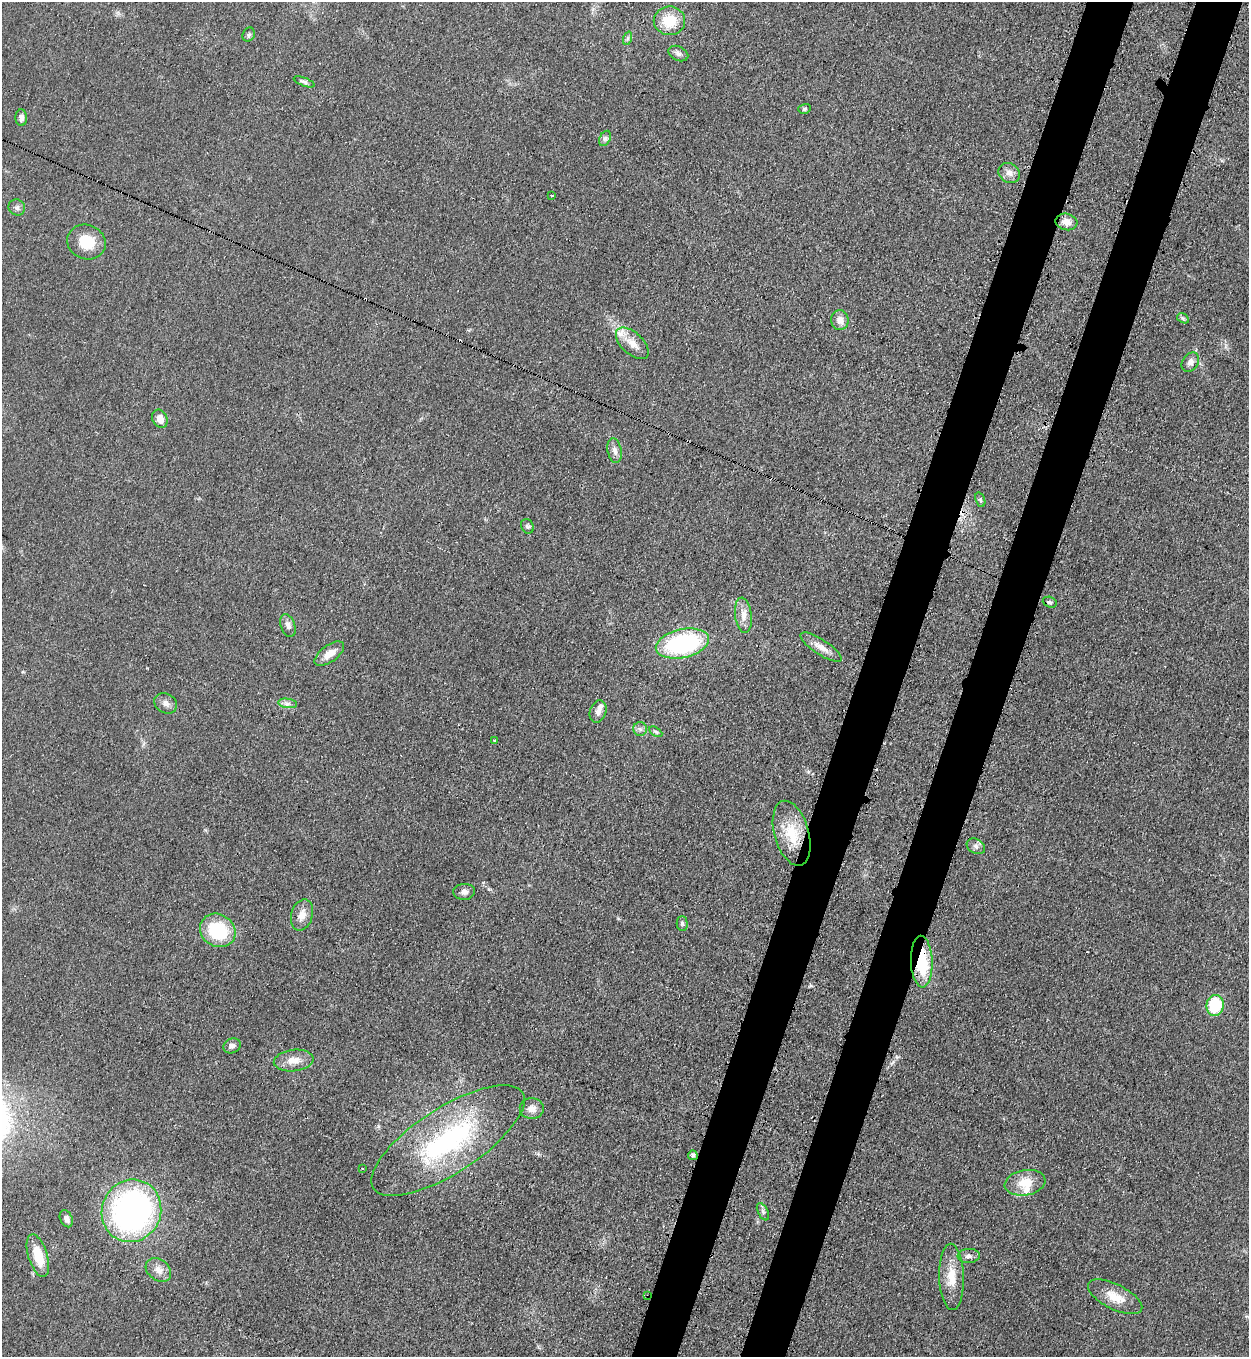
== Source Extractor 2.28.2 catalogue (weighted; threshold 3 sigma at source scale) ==
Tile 10 of 4 x 4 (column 2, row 3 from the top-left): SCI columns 1608-2854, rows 1397-2751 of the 5579 x 5500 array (HDU 1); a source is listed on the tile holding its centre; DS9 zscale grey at full resolution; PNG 1251 x 1359 px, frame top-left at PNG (2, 2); each listed source drawn as its Kron ellipse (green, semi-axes under 4 px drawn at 4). Shown black and unused: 7% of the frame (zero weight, under 3 of 4 exposures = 7% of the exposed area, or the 3 px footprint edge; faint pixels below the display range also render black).
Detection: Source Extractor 2.28.2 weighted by HDU 2 'WHT'; one run over the whole footprint, this tile lists its part. Background 0.05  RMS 0.0071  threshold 0.0321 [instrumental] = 3 sigma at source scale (4.5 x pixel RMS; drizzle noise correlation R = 1.50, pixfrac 1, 0.05/0.05 arcsec/px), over >= 5 px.
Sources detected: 65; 5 cosmic-ray / hot-pixel residue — neither listed nor drawn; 3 inside a brighter listed object's ellipse — not listed separately; the other 57 listed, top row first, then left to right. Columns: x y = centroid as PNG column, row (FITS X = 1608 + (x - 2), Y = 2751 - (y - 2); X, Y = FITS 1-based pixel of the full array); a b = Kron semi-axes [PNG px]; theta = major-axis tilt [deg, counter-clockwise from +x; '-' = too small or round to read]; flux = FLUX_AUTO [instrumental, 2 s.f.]
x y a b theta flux
669 21 16 14 -1 20
249 35 7 6 - 1.7
628 38 7 4 71 1.4
678 53 10 7 -26 2.7
304 82 11 4 -21 1.9
804 109 6 5 - 1.3
21 118 8 5 -87 3
605 138 8 5 62 1.9
1009 173 11 9 -36 4.2
552 195 3 3 - 1.3
17 207 8 7 - 2.4
1066 222 11 8 -13 5.9
86 242 19 17 -22 19
1183 318 6 4 -31 1.2
840 320 10 9 - 5.2
632 343 20 10 -42 8.1
1190 362 10 8 55 3.4
160 419 9 7 -65 6.7
615 451 13 7 -79 3.8
980 500 8 4 -70 1.2
527 526 7 6 - 1.8
1050 602 7 5 -20 1.4
743 615 18 8 -83 6.7
288 625 12 7 -72 4
682 643 27 14 13 98
821 647 24 7 -33 7.3
329 654 17 8 36 8
166 703 12 9 -29 3.8
288 703 9 4 -8 2.5
598 712 11 8 71 4.1
640 729 7 6 - 2.2
656 732 7 4 -30 1.2
495 741 3 3 - 3.7
792 833 33 17 -74 24
976 846 10 7 -30 3.1
464 892 11 8 3 3.1
302 915 16 10 74 7
682 923 7 5 -89 1.5
218 930 18 16 -32 39
922 962 26 11 -88 45
1215 1006 10 8 80 37
232 1046 9 7 27 2.9
294 1060 20 10 7 8.6
532 1108 12 10 -4 5.6
448 1140 89 32 33 120
693 1155 5 4 - 2.3
363 1169 3 2 - 1.1
1025 1183 20 12 9 14
131 1211 32 29 65 210
763 1212 9 5 -63 1.9
66 1219 9 6 -65 3
38 1256 22 9 -72 19
969 1256 11 7 4 2.9
158 1270 14 10 -38 6.1
952 1277 33 12 -88 15
647 1296 3 2 - 1.4
1115 1297 30 12 -26 13
Overlapping masked pixels (flux is a lower limit): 2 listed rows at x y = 922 962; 647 1296